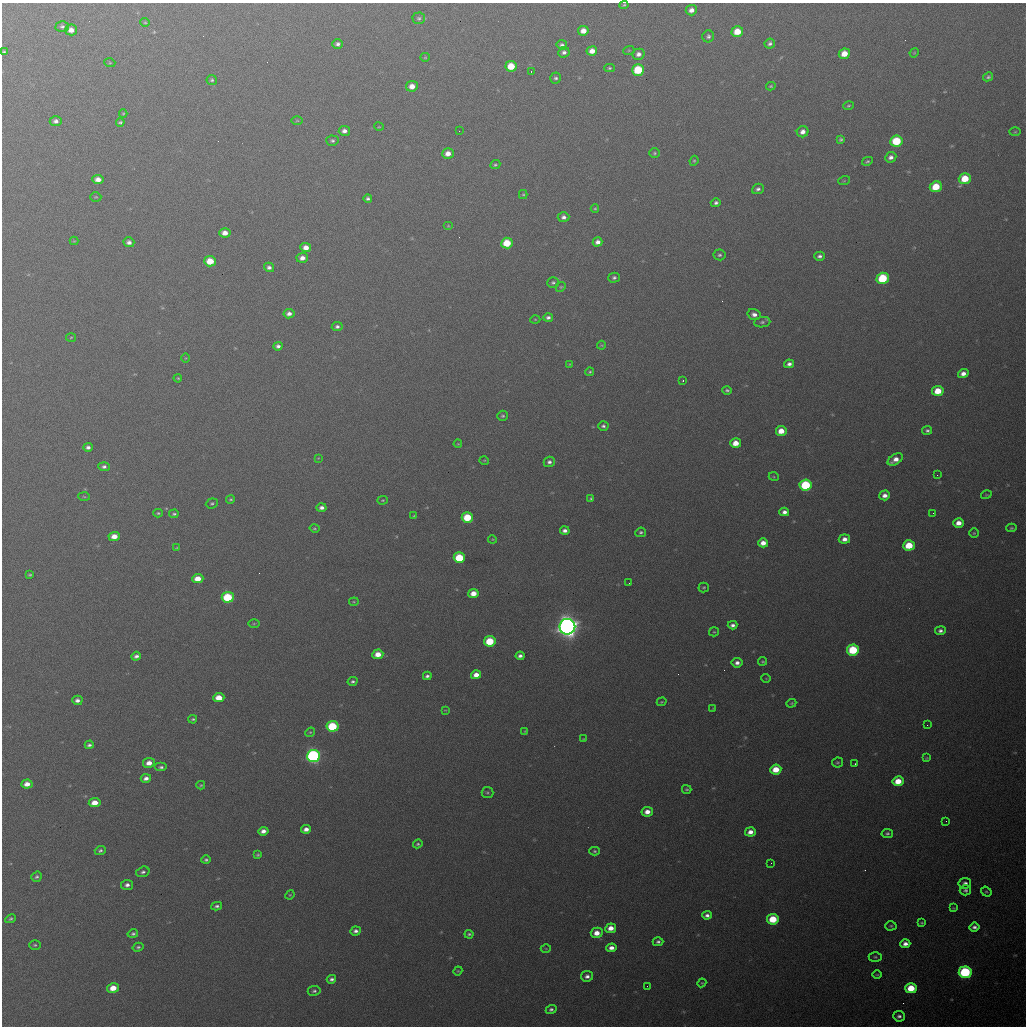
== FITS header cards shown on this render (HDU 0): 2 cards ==
NAXIS1  =                 1024 / length of data axis 1
NAXIS2  =                 1024 / length of data axis 2

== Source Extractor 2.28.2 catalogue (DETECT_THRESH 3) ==
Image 1024 x 1024 px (HDU 0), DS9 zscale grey, 1 PNG px = 1 image px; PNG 1028 x 1028 px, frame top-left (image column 1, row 1024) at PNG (2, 3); each listed source drawn as its Kron ellipse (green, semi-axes under 4 px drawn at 4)
Background 630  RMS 20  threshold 59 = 3 sigma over >= 5 px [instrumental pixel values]
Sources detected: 237; all 237 listed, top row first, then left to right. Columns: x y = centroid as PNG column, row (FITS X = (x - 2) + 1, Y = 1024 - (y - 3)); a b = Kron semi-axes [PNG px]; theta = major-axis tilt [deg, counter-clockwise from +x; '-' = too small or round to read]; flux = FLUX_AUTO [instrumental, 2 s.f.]
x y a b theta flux
624 5 4 3 - 1.8e+03
691 10 5 5 - 7.4e+03
419 18 6 6 - 2.8e+03
145 22 4 4 - 1.4e+03
62 27 6 5 - 3.1e+03
71 30 6 5 - 8.4e+03
583 31 5 5 - 1.1e+04
737 32 6 5 - 2.4e+04
708 36 6 6 - 3.1e+03
770 43 5 5 - 3.4e+03
338 44 5 5 - 3.9e+03
562 45 5 5 - 3.7e+03
629 50 5 3 - 1.3e+03
592 51 5 4 - 1.1e+04
4 52 4 4 - 2.2e+03
564 52 6 5 - 4.3e+03
914 53 5 3 - 1.2e+03
638 54 6 5 - 6.0e+03
844 54 5 5 - 1.8e+04
425 57 5 4 - 1.4e+03
110 63 5 3 - 1.0e+03
511 66 6 5 - 3.1e+04
609 68 5 4 - 1.9e+03
638 70 6 5 - 5.9e+04
531 71 3 2 - 9.0e+02
988 77 5 4 - 2.5e+03
556 78 5 5 - 2.8e+03
212 80 5 5 - 2.5e+03
412 86 6 5 - 1.2e+04
771 86 5 3 - 1.7e+03
848 106 5 4 - 1.7e+03
123 113 4 3 - 1.1e+03
56 121 6 5 - 5.3e+03
297 121 6 4 0 1.5e+03
120 122 4 3 - 2.1e+03
379 127 5 3 - 1.1e+03
344 131 5 5 - 6.1e+03
459 131 3 2 - 1.5e+03
803 132 6 5 - 7.4e+03
1015 132 5 3 - 1.3e+03
841 139 4 4 - 2.3e+03
332 141 6 5 - 2.8e+03
896 141 6 5 - 5.9e+04
655 153 5 4 - 1.9e+03
448 154 6 5 - 1.0e+04
891 157 6 5 - 5.6e+03
694 161 5 4 - 1.7e+03
867 161 5 3 - 2.1e+03
495 165 5 4 - 2.1e+03
965 179 6 5 - 3.2e+04
98 180 5 4 - 9.2e+03
844 181 6 3 18 1.5e+03
936 187 6 5 - 3.5e+04
758 189 6 5 - 3.9e+03
523 194 4 4 - 1.5e+03
96 197 6 4 1 1.6e+03
368 199 4 3 - 2.9e+03
716 203 5 4 - 3.4e+03
595 208 4 4 - 1.5e+03
563 217 6 5 - 4.8e+03
448 226 5 3 - 1.1e+03
225 233 5 4 - 1.1e+04
74 241 4 4 - 1.2e+03
129 242 5 5 - 5.5e+03
598 242 5 4 - 6.9e+03
507 243 6 5 - 3.9e+04
306 248 5 4 - 1.0e+04
720 255 6 5 - 2.8e+03
820 256 5 4 - 4.0e+03
302 258 6 5 - 8.2e+03
210 261 6 5 - 2.9e+04
269 267 5 4 - 4.4e+03
614 278 6 5 - 3.1e+03
883 278 6 5 - 7.3e+04
553 283 6 5 - 2.4e+03
561 287 5 4 - 1.7e+03
289 314 5 4 - 6.2e+03
754 314 7 5 -17 6.3e+03
548 317 5 4 - 3.9e+03
535 319 5 3 - 1.2e+03
762 322 8 5 7 3.0e+03
337 327 5 4 - 3.4e+03
71 337 5 3 - 1.2e+03
601 345 4 4 - 1.3e+03
278 346 5 4 - 4.4e+03
185 358 5 3 - 1.1e+03
569 364 3 3 - 1.1e+03
789 364 5 4 - 4.7e+03
590 372 4 3 - 1.8e+03
963 374 5 4 - 7.9e+03
178 378 4 3 - 1.4e+03
683 381 3 2 - 2.0e+03
727 390 4 4 - 2.4e+03
938 391 5 5 - 2.9e+04
503 416 5 5 - 2.5e+03
603 426 5 4 - 3.2e+03
927 430 5 4 - 3.0e+03
781 431 5 5 - 1.8e+04
736 443 5 5 - 1.8e+04
458 444 4 3 - 1.2e+03
88 447 4 4 - 4.2e+03
318 458 3 3 - 9.7e+02
895 459 8 5 32 1.1e+04
484 460 5 3 - 1.1e+03
549 462 5 5 - 4.2e+03
104 467 6 4 -4 3.8e+03
937 475 2 2 - 6.7e+02
774 477 5 3 - 1.3e+03
806 485 6 5 - 1.1e+05
885 495 5 5 - 7.7e+03
986 495 5 3 - 1.2e+03
84 497 6 3 -3 1.4e+03
230 499 4 4 - 2.0e+03
591 499 3 3 - 1.9e+03
383 500 5 4 - 1.5e+03
212 503 6 5 - 2.4e+03
321 508 5 4 - 5.3e+03
784 512 5 4 - 5.8e+03
158 513 5 3 - 2.0e+03
933 513 2 2 - 6.2e+02
174 514 5 4 - 2.3e+03
414 516 4 3 - 1.3e+03
467 517 5 5 - 4.9e+04
958 523 5 5 - 1.1e+04
314 528 5 4 - 1.7e+03
1011 528 5 4 - 1.8e+03
565 531 5 4 - 5.6e+03
641 532 5 4 - 2.7e+03
974 533 5 4 - 1.6e+03
114 536 6 4 4 1.4e+04
492 539 4 3 - 1.2e+03
844 539 6 4 7 8.3e+03
763 543 5 4 - 1.1e+04
909 545 6 5 - 3.7e+04
176 548 4 2 - 1.2e+03
459 558 6 5 - 6.3e+04
30 575 3 3 - 1.7e+03
198 579 5 4 - 1.7e+04
629 583 2 2 - 9.1e+02
704 587 5 5 - 1.8e+03
473 593 5 4 - 1.5e+04
228 597 6 5 - 7.4e+04
354 602 5 2 - 1.2e+03
254 624 6 4 1 1.4e+03
733 625 5 4 - 4.8e+03
567 627 8 8 - 1.2e+06
940 631 5 4 - 4.4e+03
714 632 5 4 - 1.6e+03
490 641 6 5 - 5.7e+04
853 650 6 5 - 7.8e+04
378 654 5 4 - 1.6e+04
136 656 5 4 - 4.5e+03
520 656 4 4 - 4.5e+03
762 661 4 4 - 1.5e+03
737 663 5 5 - 6.3e+03
476 675 5 4 - 1.2e+04
427 676 4 4 - 3.7e+03
766 678 5 3 - 9.4e+02
352 681 5 4 - 2.8e+03
219 698 5 4 - 1.8e+04
77 700 5 4 - 5.2e+03
662 702 5 4 - 1.4e+03
791 703 5 4 - 1.7e+03
713 708 4 2 - 7.5e+02
445 710 3 2 - 9.6e+02
193 719 4 3 - 2.1e+03
927 725 2 2 - 7.1e+02
332 726 6 5 - 8.2e+04
525 731 4 3 - 1.0e+03
310 732 5 4 - 1.7e+03
583 739 3 3 - 1.2e+03
89 745 4 3 - 3.2e+03
313 756 6 6 - 3.5e+05
927 758 4 3 - 1.4e+03
837 762 5 5 - 2.1e+03
149 763 6 5 - 1.2e+04
855 764 3 2 - 2.1e+03
161 767 6 4 0 3.1e+03
776 769 5 5 - 2.5e+04
146 778 5 4 - 6.1e+03
898 781 6 5 - 2.4e+04
27 784 5 4 - 1.0e+04
201 785 4 3 - 1.7e+03
687 789 5 3 - 1.9e+03
487 793 6 5 - 2.0e+03
95 803 6 4 8 1.5e+04
647 812 5 5 - 1.1e+04
946 821 2 2 - 8.2e+02
306 829 5 4 - 7.6e+03
263 831 5 4 - 7.4e+03
750 832 5 4 - 9.3e+03
887 833 5 4 - 2.7e+03
418 844 5 4 - 2.2e+03
100 850 5 4 - 3.0e+03
595 851 5 4 - 2.0e+03
257 855 4 3 - 2.0e+03
206 860 5 4 - 2.6e+03
771 863 2 2 - 8.2e+02
143 872 7 5 17 3.7e+03
37 877 5 5 - 2.7e+03
965 883 6 5 - 4.8e+03
127 885 6 5 - 5.3e+03
965 890 5 5 - 3.4e+03
986 892 5 4 - 1.9e+03
290 895 5 4 - 1.5e+03
217 906 5 4 - 3.3e+03
953 908 3 3 - 1.1e+03
707 915 5 4 - 4.9e+03
10 919 5 4 - 2.7e+03
773 919 6 5 - 4.7e+04
922 923 4 3 - 1.7e+03
891 926 5 4 - 2.0e+03
974 927 5 4 - 4.7e+03
611 928 5 5 - 1.3e+04
356 931 5 4 - 4.7e+03
597 933 6 5 - 1.4e+04
133 934 5 4 - 2.8e+03
469 934 4 3 - 2.4e+03
658 942 5 4 - 3.3e+03
905 944 5 4 - 7.3e+03
35 945 5 4 - 2.1e+03
138 947 5 4 - 2.5e+03
546 948 5 3 - 1.2e+03
611 948 5 4 - 8.0e+03
875 957 6 4 0 2.2e+03
458 971 4 4 - 1.3e+03
965 972 6 6 - 1.7e+05
877 975 5 3 - 1.3e+03
587 976 6 5 - 5.2e+03
331 979 4 4 - 3.8e+03
702 983 4 4 - 1.4e+03
647 986 2 2 - 4.9e+02
113 988 6 5 - 1.8e+04
911 988 6 5 - 3.5e+04
314 991 6 5 - 2.9e+03
551 1009 5 4 - 3.2e+03
899 1016 6 5 - 4.2e+03
At the frame edge (FLAGS 8, measured only in part): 1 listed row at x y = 4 52